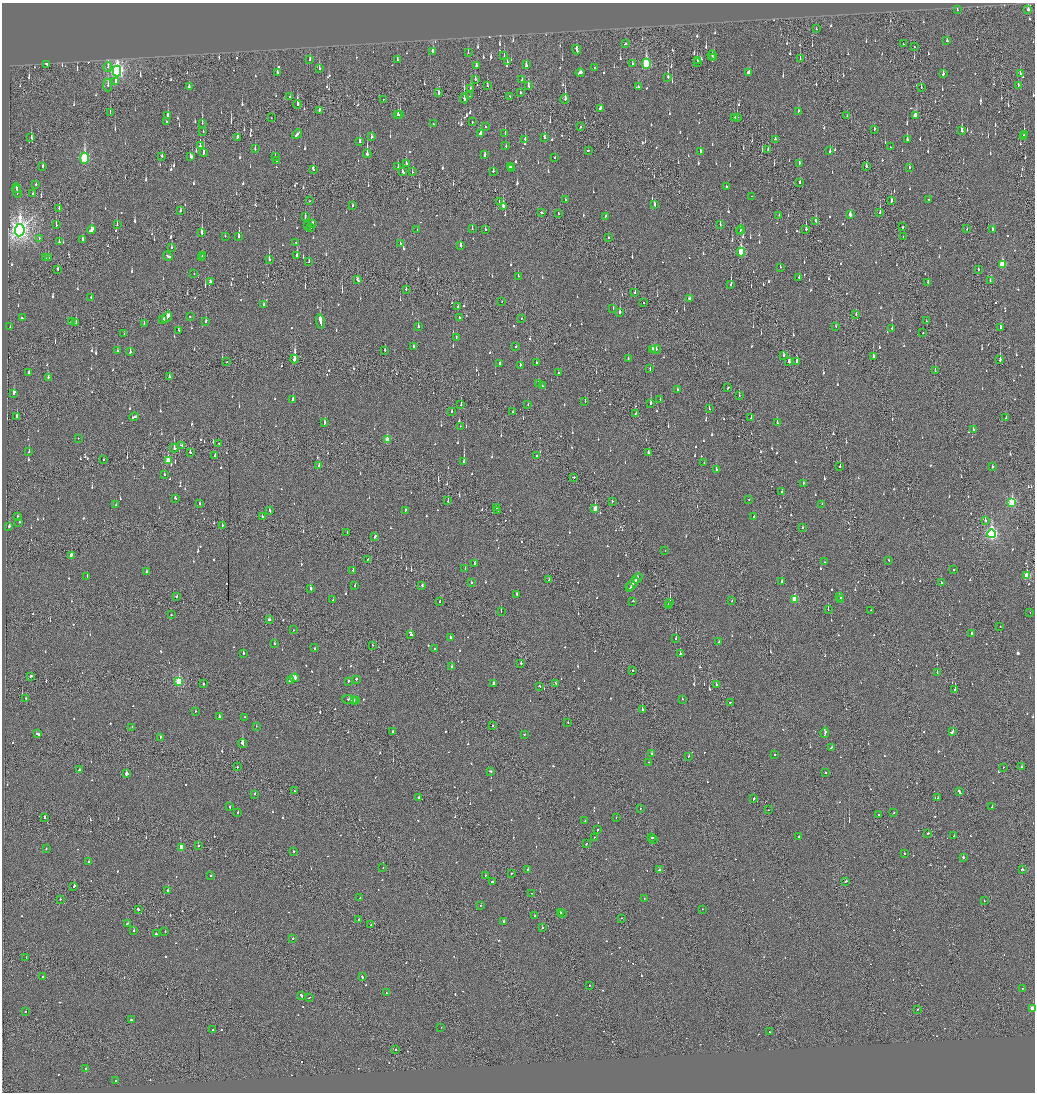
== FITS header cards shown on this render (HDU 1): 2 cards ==
NAXIS1  =                 2065
NAXIS2  =                 2180

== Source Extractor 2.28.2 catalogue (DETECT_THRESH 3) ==
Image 2065 x 2180 px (HDU 1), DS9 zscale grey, zoomed out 1/2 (1 PNG px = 2 x 2 image px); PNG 1037 x 1094 px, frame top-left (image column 1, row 2179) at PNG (2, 3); each listed source drawn as its Kron ellipse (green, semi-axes under 4 px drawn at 4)
Background -0.125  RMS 0.074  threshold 0.221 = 3 sigma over >= 5 px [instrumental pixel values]
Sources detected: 1379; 66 cannot appear on this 1/2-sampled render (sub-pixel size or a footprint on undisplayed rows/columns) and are neither listed nor drawn; of the other 1313, the 500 brightest by FLUX_AUTO listed and drawn (813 fainter detections omitted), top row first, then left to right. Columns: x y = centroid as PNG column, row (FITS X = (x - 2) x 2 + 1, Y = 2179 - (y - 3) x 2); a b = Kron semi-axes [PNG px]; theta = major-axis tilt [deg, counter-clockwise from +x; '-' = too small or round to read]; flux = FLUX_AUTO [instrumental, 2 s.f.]
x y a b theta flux
957 10 2 2 - 53
1028 10 3 2 - 210
816 29 2 1 - 190
947 41 3 2 - 110
625 44 2 2 - 150
903 44 2 1 - 52
914 47 2 1 - 71
576 50 5 2 - 150
433 51 3 2 - 140
468 53 3 2 - 62
712 55 5 2 - 52
504 56 2 2 - 69
714 57 2 2 - 160
310 59 3 2 - 110
800 59 3 1 - 110
397 60 3 2 - 61
697 60 3 2 - 93
507 62 3 2 - 82
697 62 2 2 - 90
632 63 2 2 - 54
47 64 2 2 - 590
646 64 5 3 - 1100
476 65 3 2 - 140
526 65 4 2 - 88
108 67 5 2 - 66
594 67 2 1 - 110
319 69 3 2 - 340
117 71 5 4 - 3800
749 72 4 3 - 160
277 73 3 2 - 96
580 73 4 2 - 110
943 74 3 2 - 79
1020 74 3 2 - 64
668 77 4 1 - 150
475 79 3 2 - 120
522 80 3 2 - 66
116 82 4 2 - 150
108 85 6 2 -89 67
1018 85 2 2 - 94
189 86 2 2 - 68
487 86 2 2 - 51
528 86 4 2 - 98
638 87 2 2 - 53
470 88 4 1 - 77
921 88 2 1 - 150
439 93 3 2 - 110
521 93 2 1 - 98
290 96 2 2 - 70
469 96 2 1 - 53
510 96 2 2 - 52
464 98 5 2 - 710
383 99 2 1 - 73
565 99 5 2 - 720
297 104 4 2 - 300
600 108 4 2 - 100
319 110 3 2 - 51
798 111 2 2 - 130
110 112 3 2 - 240
400 114 3 2 - 240
168 115 3 2 - 120
398 115 3 2 - 74
847 116 2 1 - 130
916 116 4 2 - 170
734 117 3 2 - 73
737 117 3 1 - 170
271 118 3 1 - 86
166 121 2 2 - 55
472 122 2 2 - 200
202 123 3 1 - 120
433 124 2 2 - 120
580 126 2 1 - 87
485 127 2 1 - 110
874 129 2 2 - 84
961 131 4 2 - 270
203 132 2 2 - 61
481 133 2 2 - 4400
297 134 5 2 - 220
505 134 3 2 - 66
1024 134 3 2 - 180
1023 136 2 2 - 67
237 137 3 2 - 110
372 137 3 2 - 86
31 138 3 2 - 55
544 138 3 2 - 330
525 139 3 2 - 98
775 139 2 2 - 620
907 140 3 2 - 200
360 141 4 2 - 150
200 146 4 2 - 110
506 146 2 2 - 55
890 147 2 1 - 51
255 149 3 2 - 87
588 150 3 2 - 88
768 150 3 1 - 56
700 151 3 2 - 110
830 151 2 2 - 77
203 153 4 2 - 190
367 154 4 2 - 700
485 154 3 2 - 87
162 156 2 2 - 120
191 156 4 2 - 220
275 157 3 1 - 120
555 157 2 2 - 140
84 158 5 3 - 1300
276 161 2 2 - 57
406 163 3 2 - 83
799 163 3 2 - 61
43 166 4 2 - 55
510 166 3 2 - 930
866 166 3 2 - 120
398 167 3 2 - 170
909 167 2 2 - 57
512 168 3 2 - 1000
313 169 4 2 - 120
493 171 3 2 - 84
403 172 3 2 - 150
412 172 2 1 - 52
800 182 3 2 - 140
36 184 2 2 - 90
726 186 2 2 - 76
16 188 5 1 - 210
17 192 6 2 -77 370
33 193 2 2 - 58
752 196 2 1 - 71
565 199 2 2 - 51
928 200 2 2 - 70
310 201 2 2 - 71
891 201 3 2 - 140
499 202 2 2 - 120
654 204 3 2 - 91
352 206 2 1 - 83
503 207 3 2 - 360
59 208 2 1 - 55
180 211 3 2 - 62
542 212 3 2 - 120
880 213 3 1 - 90
558 214 4 2 - 61
779 215 2 1 - 55
850 215 3 2 - 75
305 216 4 2 - 140
606 216 3 2 - 75
816 221 4 2 - 110
313 223 3 2 - 69
56 225 3 2 - 140
117 225 2 1 - 130
307 225 2 2 - 77
720 225 2 2 - 77
903 227 3 1 - 130
311 228 2 2 - 69
472 228 3 2 - 51
417 229 2 2 - 80
806 229 3 2 - 180
967 229 2 1 - 59
993 229 3 2 - 56
20 230 6 4 83 9000
92 230 4 2 - 1500
485 230 3 2 - 75
741 230 4 2 - 130
740 232 2 1 - 170
201 233 4 2 - 680
225 236 2 2 - 67
239 236 4 2 - 280
903 237 2 1 - 120
39 238 2 2 - 63
608 238 2 2 - 53
82 239 3 2 - 120
59 242 3 2 - 69
296 243 2 2 - 110
400 243 2 2 - 62
460 245 3 2 - 190
171 248 2 2 - 150
741 252 4 3 - 720
202 255 2 2 - 120
297 255 3 2 - 630
168 256 5 2 - 150
48 257 3 2 - 120
45 258 3 2 - 66
202 258 3 2 - 130
269 259 3 2 - 270
309 261 3 1 - 280
1002 265 4 3 - 530
780 267 2 2 - 68
58 269 3 2 - 61
978 269 2 2 - 56
194 274 2 1 - 54
518 276 3 1 - 80
799 278 3 2 - 91
358 280 4 2 - 75
210 281 3 2 - 59
990 281 2 1 - 100
928 282 2 1 - 120
731 284 3 2 - 190
406 290 2 2 - 61
635 292 2 2 - 80
91 298 2 2 - 57
689 299 2 2 - 61
502 301 2 1 - 57
644 302 2 2 - 100
263 304 3 2 - 73
458 307 3 2 - 63
613 308 2 2 - 51
620 312 3 2 - 140
856 314 3 2 - 60
190 316 2 1 - 57
167 317 6 2 55 280
459 317 2 2 - 65
22 318 2 2 - 160
521 318 2 1 - 56
163 319 3 2 - 99
320 321 7 2 -82 910
926 321 2 1 - 68
71 322 2 2 - 180
76 322 2 2 - 72
206 322 2 2 - 100
144 323 3 2 - 82
835 326 3 2 - 140
10 327 2 2 - 62
418 327 3 2 - 140
892 328 2 2 - 66
1001 328 3 2 - 190
178 330 2 2 - 72
923 333 2 1 - 81
124 334 2 1 - 75
456 337 2 2 - 67
413 346 2 2 - 65
516 346 2 2 - 74
652 349 3 1 - 130
656 349 5 3 - 270
385 350 2 1 - 140
117 351 2 2 - 87
130 352 2 2 - 130
783 356 3 2 - 160
873 357 2 2 - 200
628 358 2 2 - 51
294 359 4 2 - 1800
1000 360 3 2 - 170
227 361 2 1 - 50
789 361 3 2 - 70
797 361 2 2 - 200
536 362 2 2 - 86
500 363 2 2 - 94
520 365 3 2 - 61
650 369 3 2 - 78
935 371 2 1 - 88
28 373 2 2 - 100
558 373 2 2 - 100
48 377 2 2 - 60
169 377 3 2 - 52
538 383 4 2 - 120
542 386 2 2 - 57
728 388 2 2 - 250
677 390 2 2 - 110
13 393 3 2 - 420
739 395 2 1 - 92
293 399 3 2 - 120
660 399 2 1 - 61
585 401 2 2 - 63
651 403 3 2 - 280
528 404 2 2 - 65
461 405 2 1 - 51
709 408 2 2 - 77
452 411 2 2 - 87
513 412 2 2 - 70
635 413 4 1 - 110
17 416 3 2 - 91
134 417 5 2 - 250
751 418 3 2 - 86
1006 418 2 2 - 500
324 423 3 2 - 160
777 423 2 2 - 240
460 426 2 2 - 96
973 430 2 2 - 58
78 438 2 2 - 130
387 439 3 2 - 170
219 443 2 2 - 59
182 446 4 2 - 190
174 448 4 2 - 330
29 452 2 2 - 77
190 452 2 2 - 120
648 452 2 2 - 50
215 455 2 2 - 170
537 455 2 2 - 190
104 460 2 2 - 100
168 461 4 3 - 330
464 462 3 2 - 1400
704 463 2 2 - 290
319 466 3 2 - 57
840 466 2 2 - 170
992 467 2 2 - 220
716 470 2 2 - 96
164 475 2 2 - 59
573 477 3 2 - 89
803 483 2 2 - 60
782 491 2 1 - 62
175 498 2 2 - 79
749 499 2 2 - 73
448 501 3 2 - 66
612 501 2 1 - 81
1012 502 4 3 - 1200
200 503 2 2 - 66
116 504 2 2 - 52
822 504 2 2 - 220
496 508 2 2 - 54
595 509 3 2 - 170
269 510 2 2 - 60
405 510 3 2 - 54
498 510 2 2 - 190
17 516 2 2 - 57
754 516 2 2 - 270
262 517 2 2 - 54
985 520 3 2 - 120
19 522 2 2 - 60
222 525 2 1 - 71
9 526 2 2 - 290
802 527 2 2 - 79
347 532 2 2 - 78
992 534 4 3 - 2800
375 536 3 2 - 150
665 550 2 2 - 87
71 555 2 2 - 320
368 559 2 1 - 190
889 560 2 2 - 52
825 562 2 2 - 80
474 564 3 2 - 110
465 569 2 2 - 96
353 570 2 2 - 160
954 570 2 2 - 93
147 572 2 2 - 120
1027 576 3 3 - 560
87 577 2 2 - 53
637 578 5 2 - 150
549 579 3 2 - 82
782 581 2 2 - 100
941 582 2 2 - 55
471 583 2 2 - 66
633 584 7 2 50 310
422 585 2 2 - 53
355 586 2 2 - 51
310 588 3 2 - 370
630 588 3 2 - 100
517 594 3 2 - 66
176 596 3 1 - 94
840 597 4 2 - 180
795 599 3 3 - 440
333 600 2 2 - 58
841 600 2 2 - 74
633 601 2 2 - 270
732 601 2 2 - 53
439 602 2 2 - 78
670 602 3 1 - 250
668 606 2 1 - 81
828 610 2 1 - 170
871 610 2 1 - 110
501 612 2 1 - 98
1030 612 2 1 - 53
171 615 2 2 - 79
269 620 3 2 - 76
1000 627 2 1 - 57
293 630 2 1 - 54
971 633 2 2 - 120
411 635 2 2 - 300
450 638 3 2 - 110
676 638 2 1 - 310
719 642 2 2 - 130
274 644 2 2 - 140
372 645 2 1 - 83
314 648 2 2 - 65
435 648 2 2 - 98
243 653 2 2 - 180
680 654 2 2 - 120
521 663 2 2 - 110
452 667 2 2 - 180
633 670 2 1 - 140
937 673 2 2 - 54
31 676 3 2 - 87
294 678 4 2 - 420
356 679 2 2 - 170
290 680 4 2 - 230
179 681 4 3 - 910
348 681 2 2 - 350
556 683 2 1 - 81
203 684 2 2 - 79
493 684 2 2 - 220
716 684 2 1 - 120
540 686 2 2 - 170
955 690 2 2 - 80
26 698 2 2 - 170
682 699 2 2 - 60
350 700 8 2 -6 240
354 700 2 1 - 100
357 701 3 2 - 230
730 702 2 2 - 58
642 709 2 2 - 350
195 711 2 2 - 54
219 717 2 2 - 250
244 717 2 2 - 85
568 722 2 2 - 54
493 725 2 2 - 55
256 726 2 2 - 60
132 727 2 2 - 52
392 731 2 2 - 61
952 732 3 2 - 160
825 733 5 2 - 170
38 734 4 2 - 180
524 734 2 2 - 140
160 737 2 2 - 53
242 744 4 2 - 650
831 747 3 2 - 63
651 753 2 2 - 110
775 754 2 2 - 60
689 756 2 1 - 85
649 762 2 2 - 62
237 767 2 1 - 130
1003 767 2 1 - 74
1022 767 3 2 - 83
79 770 3 2 - 67
490 771 3 2 - 88
825 772 2 2 - 150
126 774 2 2 - 500
294 791 2 1 - 54
959 791 3 2 - 250
255 794 2 2 - 170
938 797 2 2 - 92
418 798 3 2 - 78
754 798 3 2 - 83
992 806 3 2 - 140
230 807 3 2 - 130
641 808 2 1 - 57
768 810 2 1 - 54
238 812 2 2 - 53
894 813 2 2 - 72
879 814 2 1 - 170
45 817 2 2 - 250
616 817 2 2 - 54
585 821 2 1 - 60
597 830 3 2 - 72
928 833 2 2 - 86
954 836 2 2 - 88
594 837 2 1 - 72
799 837 2 2 - 66
652 838 2 2 - 300
654 839 2 1 - 340
586 844 2 2 - 78
198 846 2 2 - 140
181 847 3 2 - 200
46 848 2 2 - 96
293 851 2 2 - 63
904 854 2 2 - 59
963 857 2 2 - 210
89 862 2 2 - 89
383 867 2 2 - 51
528 870 2 2 - 200
659 870 3 2 - 97
1022 870 2 2 - 260
512 873 2 2 - 61
485 875 2 2 - 55
210 876 2 1 - 360
846 881 2 2 - 87
493 882 4 2 - 110
74 886 2 2 - 360
168 890 2 2 - 340
532 893 2 1 - 140
360 897 2 2 - 57
644 898 2 2 - 64
60 899 2 2 - 78
984 901 2 2 - 82
481 905 2 2 - 55
138 909 3 2 - 340
702 909 2 2 - 62
560 912 2 2 - 140
562 914 2 2 - 100
534 916 2 2 - 85
622 918 2 1 - 62
359 920 3 2 - 210
503 921 2 1 - 290
127 924 3 2 - 180
371 925 2 1 - 72
542 927 2 2 - 180
134 930 2 2 - 68
165 932 2 1 - 55
156 934 2 2 - 66
293 938 2 2 - 55
26 957 2 1 - 53
43 977 2 2 - 57
362 977 2 2 - 80
590 985 2 2 - 60
1022 988 2 2 - 55
387 993 2 2 - 290
301 995 3 2 - 120
309 997 2 1 - 58
1032 1008 3 2 - 120
917 1009 2 1 - 64
25 1012 2 2 - 76
132 1020 3 2 - 88
441 1027 2 1 - 53
213 1030 2 2 - 260
769 1032 2 2 - 51
396 1049 2 2 - 82
86 1068 2 2 - 160
116 1080 2 2 - 75
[813 fainter detections neither listed nor drawn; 66 sub-pixel or undisplayed-footprint detections neither listed nor drawn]